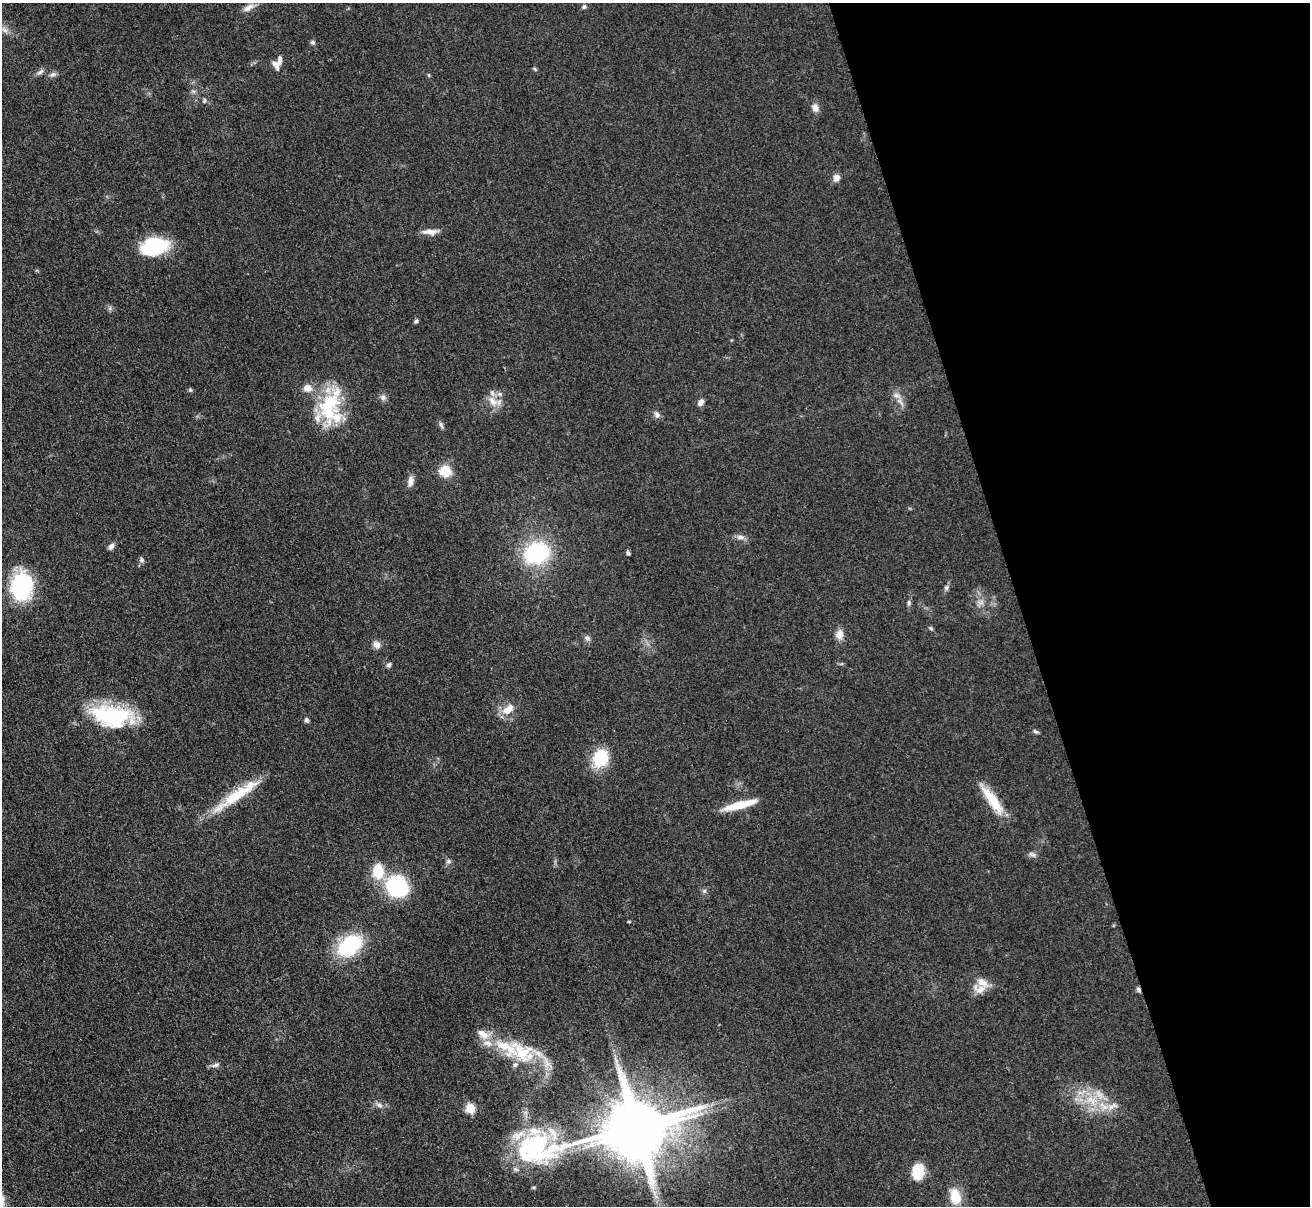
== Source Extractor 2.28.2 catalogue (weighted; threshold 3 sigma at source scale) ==
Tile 12 of 4 x 4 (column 4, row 3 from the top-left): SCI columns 3941-5248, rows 1482-2685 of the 5263 x 5247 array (HDU 1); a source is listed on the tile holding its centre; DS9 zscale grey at full resolution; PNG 1312 x 1208 px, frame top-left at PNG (2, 3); no overlay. Shown black and unused: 22% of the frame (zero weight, under 3 of 4 exposures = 2% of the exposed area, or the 3 px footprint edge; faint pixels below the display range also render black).
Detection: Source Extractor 2.28.2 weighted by HDU 2 'WHT'; one run over the whole footprint, this tile lists its part. Background 0.0543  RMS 0.0056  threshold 0.0253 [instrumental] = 3 sigma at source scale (4.5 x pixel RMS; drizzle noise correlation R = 1.50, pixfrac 1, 0.05/0.05 arcsec/px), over >= 5 px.
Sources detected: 81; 1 inside a brighter object's white glare — not listed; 14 inside a brighter listed object's ellipse — not listed separately; the other 66 listed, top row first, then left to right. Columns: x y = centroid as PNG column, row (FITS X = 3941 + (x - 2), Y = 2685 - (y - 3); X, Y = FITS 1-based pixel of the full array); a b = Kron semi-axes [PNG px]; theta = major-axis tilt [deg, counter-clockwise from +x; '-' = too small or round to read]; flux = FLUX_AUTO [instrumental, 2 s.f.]
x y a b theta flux
248 7 18 7 30 3.7
584 7 6 5 - 1.2
4 30 15 7 -25 4.6
313 42 6 6 - 1.3
276 65 13 7 -62 3.3
535 69 7 3 -42 0.73
40 72 12 5 38 1.9
52 74 10 6 23 1.9
429 75 5 3 - 0.56
204 101 7 5 71 1.1
815 108 11 8 -71 3.2
836 178 10 8 71 3
430 232 20 7 2 4.4
154 247 31 19 13 33
416 321 5 5 - 1.1
308 388 11 10 - 4.8
190 390 6 5 - 0.81
383 397 8 8 - 2
493 401 18 10 -43 6.5
701 402 8 6 57 2.6
900 402 15 6 -56 3.2
329 406 48 24 78 37
657 415 8 8 - 2.1
441 425 11 5 -71 1.4
445 471 11 10 - 13
411 481 12 7 84 3.6
740 537 11 7 -1 2.8
111 546 9 6 52 2.3
537 553 18 14 17 70
628 553 5 4 - 1.1
141 560 7 7 - 1.4
22 587 28 21 87 52
946 588 7 6 - 1.3
981 602 10 7 30 2.5
909 603 7 5 88 1.2
931 628 6 4 -28 0.86
839 635 12 9 83 4.6
587 638 7 7 - 1.7
377 645 11 9 -47 2.9
389 665 7 6 - 1.4
508 709 19 11 39 7.4
111 716 51 24 -8 51
306 720 7 6 - 1.2
1035 731 7 5 -19 1.2
600 758 17 13 66 26
237 795 69 11 35 25
992 800 42 10 -55 17
740 805 38 7 15 16
1032 854 12 6 -21 1.8
448 861 7 6 - 1.3
397 886 25 23 -38 42
704 891 6 6 - 1.1
629 922 5 3 - 0.51
349 946 20 14 35 58
982 982 20 14 -26 6.6
1138 990 8 5 -59 1.3
521 1051 57 28 -32 38
215 1065 11 5 13 1.9
1092 1100 23 13 -29 17
379 1105 10 7 -20 2.3
470 1108 5 5 - 29
635 1127 40 16 13 4700
517 1137 18 13 7 8.2
515 1169 8 6 -16 1.7
918 1172 16 12 85 13
955 1197 17 11 -77 13
Overlapping masked pixels (flux is a lower limit): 2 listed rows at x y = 1138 990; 635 1127
Isophote crosses this tile's border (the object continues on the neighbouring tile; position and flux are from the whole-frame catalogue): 1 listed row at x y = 4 30